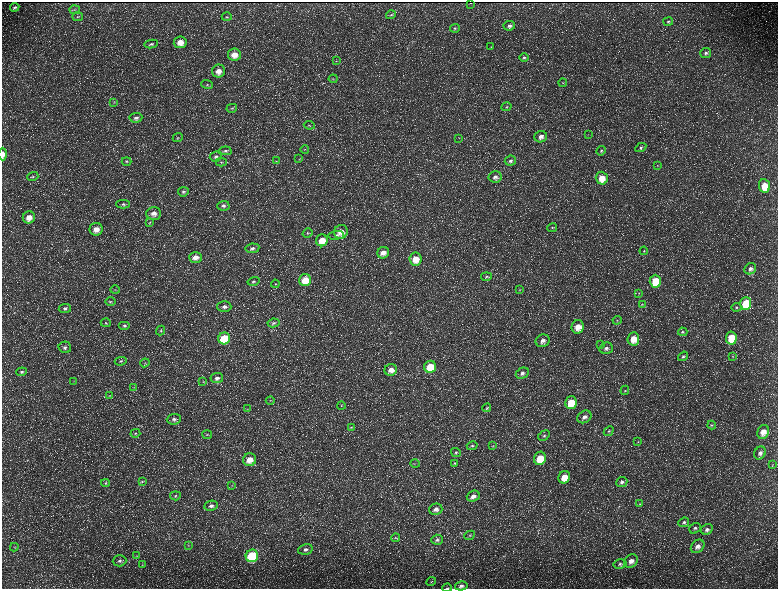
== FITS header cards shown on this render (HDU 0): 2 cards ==
NAXIS1  =                 1552 / length of data axis 1
NAXIS2  =                 1173 / length of data axis 2

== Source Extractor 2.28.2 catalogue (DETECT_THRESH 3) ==
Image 1552 x 1173 px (HDU 0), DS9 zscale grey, zoomed out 1/2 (1 PNG px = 2 x 2 image px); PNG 780 x 591 px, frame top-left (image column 1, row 1173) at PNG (2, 2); each listed source drawn as its Kron ellipse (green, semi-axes under 4 px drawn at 4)
Background 228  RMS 10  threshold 31.2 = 3 sigma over >= 5 px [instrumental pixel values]
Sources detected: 194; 36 cannot appear on this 1/2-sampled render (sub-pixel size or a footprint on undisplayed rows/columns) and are neither listed nor drawn; the other 158 listed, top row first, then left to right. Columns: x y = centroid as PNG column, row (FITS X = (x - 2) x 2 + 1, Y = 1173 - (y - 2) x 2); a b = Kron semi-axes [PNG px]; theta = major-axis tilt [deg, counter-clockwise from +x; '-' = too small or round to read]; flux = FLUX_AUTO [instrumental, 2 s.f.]
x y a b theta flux
470 3 2 1 - 770
15 7 4 3 - 3700
75 10 5 3 - 2100
391 15 5 3 - 3100
78 17 5 3 - 2100
227 17 5 3 - 2600
668 21 5 4 - 3300
509 26 6 5 - 6200
455 28 5 4 - 3000
180 42 6 6 - 24000
151 44 7 4 9 4400
491 47 4 3 - 1400
706 53 5 5 - 5200
234 55 6 6 - 23000
524 58 5 4 - 3600
336 61 4 3 - 2000
218 71 6 6 - 16000
333 79 4 3 - 1700
563 83 4 2 - 1300
207 85 6 3 -18 3000
114 102 4 2 - 1400
507 107 5 3 - 2500
232 108 5 3 - 2600
136 118 6 5 - 6400
309 125 5 3 - 2000
588 134 3 2 - 860
541 137 6 5 - 11000
178 138 5 4 - 2900
459 138 3 2 - 980
641 147 6 4 28 4500
305 149 4 2 - 1600
226 151 6 4 -8 3800
601 151 5 4 - 3500
3 154 6 3 -90 12000
216 157 6 5 - 5500
299 159 3 2 - 850
127 161 5 4 - 2900
276 161 3 2 - 1400
510 161 5 5 - 5900
221 162 5 3 - 2200
658 165 3 2 - 1000
33 177 6 4 19 3300
495 177 6 6 - 9300
602 178 6 6 - 33000
764 186 7 5 -81 37000
183 192 5 4 - 4400
123 204 7 4 -1 4600
223 206 6 5 - 6200
154 213 7 6 - 14000
29 217 6 6 - 21000
150 223 3 3 - 2000
552 228 5 3 - 2600
96 229 6 6 - 19000
341 232 7 6 - 20000
308 233 5 4 - 2700
336 235 8 4 6 5300
322 240 6 6 - 31000
252 248 7 4 8 6300
644 251 4 3 - 1700
383 253 6 5 - 15000
195 257 6 5 - 14000
415 259 6 6 - 29000
750 269 6 5 - 8000
486 277 5 4 - 3000
305 280 6 6 - 40000
253 281 6 4 14 3800
655 281 6 5 - 65000
275 284 4 3 - 2000
115 290 4 4 - 2400
520 290 4 3 - 1700
639 293 4 3 - 1700
110 301 5 3 - 2600
746 303 6 5 - 88000
642 304 4 3 - 1800
224 307 7 5 -1 7700
736 307 5 4 - 3300
65 308 6 4 8 5000
617 320 4 3 - 2300
106 323 5 3 - 2500
274 323 6 4 8 4600
125 326 6 4 0 5100
578 327 7 6 - 24000
161 331 5 4 - 3100
683 332 4 4 - 3000
224 338 6 6 - 89000
731 338 6 5 - 74000
633 339 6 6 - 32000
543 341 7 6 - 12000
600 345 3 2 - 980
65 347 6 5 - 6500
606 348 6 5 - 7600
683 356 5 4 - 4400
733 356 4 3 - 1600
121 361 6 4 9 4300
145 363 5 2 - 1700
430 367 6 6 - 61000
391 370 6 5 - 15000
22 372 5 4 - 4000
522 373 7 5 28 7900
217 378 6 5 - 8100
74 381 3 2 - 910
203 382 4 3 - 1600
134 387 4 3 - 1900
625 390 4 3 - 2100
109 395 3 2 - 1200
270 401 4 3 - 1700
571 403 6 5 - 52000
341 406 4 3 - 2300
487 408 4 3 - 2100
247 409 4 2 - 1300
584 417 7 5 34 11000
174 419 7 5 5 7100
712 425 4 3 - 2100
351 427 4 3 - 1800
609 431 5 4 - 3200
763 432 7 5 69 22000
135 433 5 3 - 2500
207 435 5 3 - 2000
544 436 6 4 33 4600
638 442 4 3 - 1500
472 446 5 4 - 3500
493 446 4 3 - 1500
456 453 5 4 - 3500
760 453 7 5 56 9000
540 458 7 6 - 52000
250 460 6 6 - 23000
415 463 5 2 - 1300
455 463 4 3 - 1900
773 464 4 2 - 1500
564 477 6 5 - 31000
142 481 4 4 - 2300
622 482 6 5 - 6100
105 483 4 4 - 2700
232 486 3 2 - 1200
175 496 5 4 - 3800
473 496 6 5 - 13000
640 504 3 2 - 1000
211 506 7 5 9 7600
436 509 7 5 15 9200
684 522 5 4 - 4300
695 528 6 5 - 4900
707 529 6 5 - 7000
470 535 5 4 - 3400
395 538 4 3 - 2200
437 540 6 5 - 5600
188 545 3 2 - 1300
698 546 7 6 - 12000
14 547 4 3 - 1600
305 549 7 5 13 7400
137 556 4 3 - 1700
252 556 6 6 - 160000
120 561 7 5 2 6100
631 561 7 6 - 14000
620 564 6 5 - 4400
142 565 4 2 - 1300
431 582 5 1 - 1100
461 586 6 4 14 6600
447 588 5 2 - 1300
At the frame edge (FLAGS 8, measured only in part): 2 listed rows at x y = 3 154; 447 588
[36 sub-pixel or undisplayed-footprint detections neither listed nor drawn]